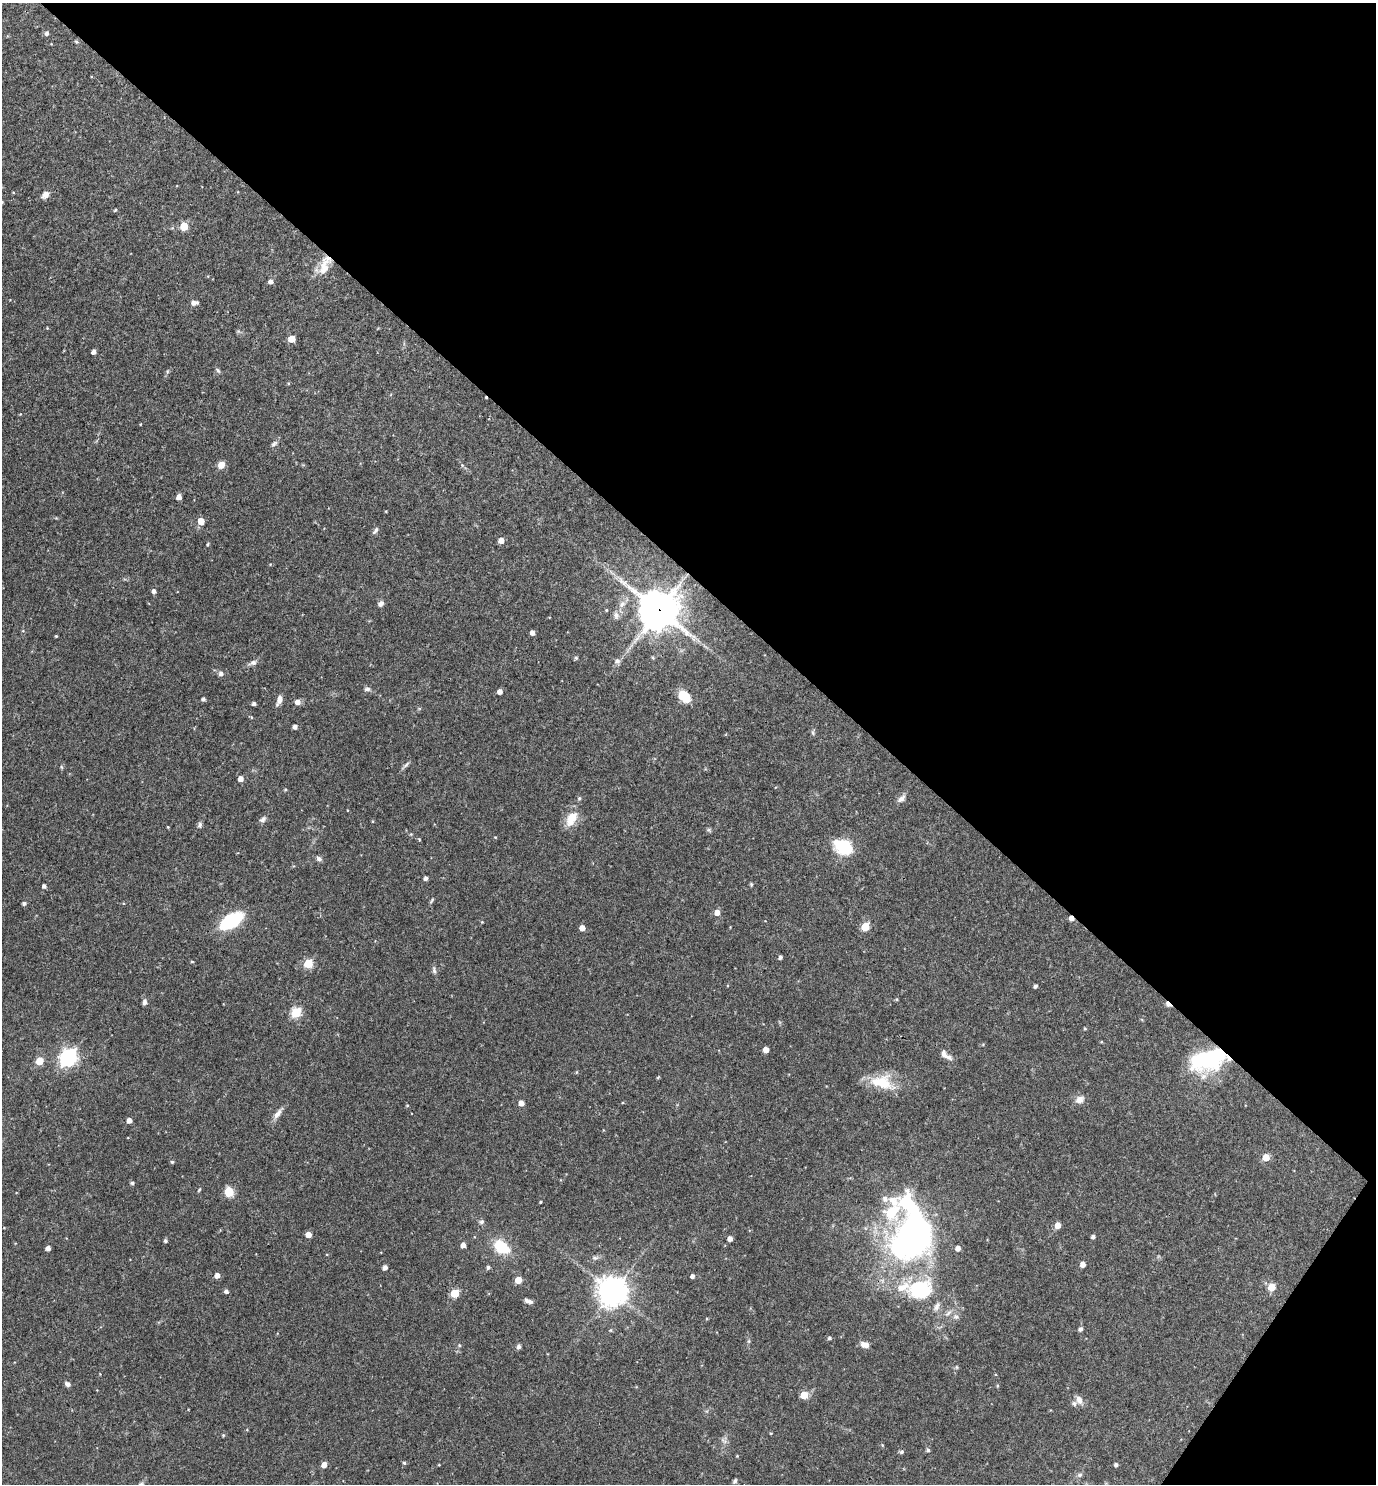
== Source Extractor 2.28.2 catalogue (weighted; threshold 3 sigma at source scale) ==
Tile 8 of 4 x 4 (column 4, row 2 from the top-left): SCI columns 4272-5645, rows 2967-4448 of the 5935 x 5931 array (HDU 1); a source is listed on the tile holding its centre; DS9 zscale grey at full resolution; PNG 1378 x 1486 px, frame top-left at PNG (2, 3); no overlay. Shown black and unused: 40% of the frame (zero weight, under 3 of 4 exposures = <1% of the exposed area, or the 3 px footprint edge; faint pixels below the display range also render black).
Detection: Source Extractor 2.28.2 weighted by HDU 2 'WHT'; one run over the whole footprint, this tile lists its part. Background 0.055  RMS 0.0032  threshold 0.0145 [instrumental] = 3 sigma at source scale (4.5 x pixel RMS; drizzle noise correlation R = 1.50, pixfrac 1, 0.05/0.05 arcsec/px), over >= 5 px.
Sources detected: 160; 1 inside a brighter object's white glare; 1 cosmic-ray / hot-pixel residue — not listed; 6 inside a brighter listed object's ellipse — not listed separately; the other 152 listed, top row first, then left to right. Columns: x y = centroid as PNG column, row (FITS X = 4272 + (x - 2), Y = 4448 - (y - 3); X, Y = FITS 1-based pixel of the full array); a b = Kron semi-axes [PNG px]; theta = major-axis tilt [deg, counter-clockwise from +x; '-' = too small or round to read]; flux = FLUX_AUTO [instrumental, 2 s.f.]
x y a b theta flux
46 33 5 5 - 0.9
76 42 5 4 - 0.48
45 195 11 7 46 1.8
2 202 5 4 - 0.38
115 210 5 3 - 0.35
184 226 5 5 - 11
325 265 29 12 69 5.7
271 281 5 4 - 1.5
194 303 8 5 3 1.5
292 339 5 5 - 4.8
93 352 4 4 - 1.4
218 370 8 4 -52 0.6
288 383 5 3 - 0.28
140 424 3 2 - 0.21
274 444 10 5 38 0.85
221 465 7 6 - 2.9
462 465 5 5 - 0.41
179 497 5 4 - 2.2
201 521 5 5 - 5.4
375 531 11 5 53 0.86
501 540 5 5 - 2.4
208 544 6 3 71 0.33
154 591 5 4 - 1.1
381 603 7 6 - 1.1
622 604 11 8 47 1.8
606 610 4 4 - 0.29
659 610 14 13 - 750
616 615 11 8 -74 1.4
532 632 4 4 - 1.7
56 636 3 3 - 0.27
576 658 5 5 - 0.57
617 661 7 7 - 1.2
253 663 12 6 21 1.3
221 673 6 6 - 1.1
367 689 8 5 -1 0.85
500 692 4 4 - 1.8
684 696 13 9 -44 7.7
203 699 5 5 - 0.54
279 700 12 6 68 1.9
297 702 6 5 - 1.8
254 704 4 3 - 0.88
251 717 5 3 - 0.28
295 727 4 4 - 1.3
813 733 8 5 -72 0.59
406 765 12 4 44 0.8
61 767 6 3 -70 0.36
240 779 5 4 - 2.2
285 789 4 4 - 0.33
579 798 5 5 - 0.54
901 798 14 7 45 1.4
263 819 10 7 44 1
571 819 17 10 60 6.2
373 821 5 3 - 0.27
200 825 8 6 74 0.78
168 827 4 3 - 0.27
708 830 6 5 - 0.54
411 834 5 4 - 0.29
495 837 4 3 - 0.24
419 839 4 3 - 0.28
843 846 17 12 -26 16
319 859 8 6 -18 0.97
426 878 4 4 - 1
751 884 5 4 - 0.39
44 886 4 4 - 0.94
432 900 8 4 56 0.48
24 903 4 4 - 0.7
717 913 5 5 - 2.7
1071 918 5 4 - 1.8
232 921 15 8 32 34
482 922 4 4 - 0.28
865 927 5 5 - 11
582 928 5 4 - 2.2
780 957 4 3 - 0.83
192 961 4 3 - 0.31
308 963 5 5 - 15
434 970 10 5 -79 0.87
1035 986 4 3 - 0.69
896 999 4 3 - 0.39
145 1002 7 5 77 0.98
1168 1004 9 5 -41 1.3
296 1012 5 5 - 21
1085 1028 4 3 - 0.34
766 1050 5 4 - 2.5
949 1057 11 7 -32 1.4
1210 1057 42 25 21 30
68 1058 7 7 - 120
39 1061 5 5 - 7.9
576 1072 5 3 - 0.28
658 1077 5 3 - 0.28
882 1082 32 18 -14 10
1080 1100 12 9 31 2.1
521 1103 4 4 - 2.5
407 1105 5 4 - 0.38
277 1114 16 7 55 1.9
129 1120 4 4 - 2.3
1266 1157 5 5 - 5.4
172 1162 5 4 - 0.41
132 1183 5 4 - 0.58
199 1190 6 3 54 0.36
229 1192 9 8 - 5.4
885 1199 9 8 - 1.6
540 1202 3 2 - 0.32
481 1222 7 5 24 0.77
1058 1225 5 5 - 3.3
308 1235 5 4 - 2.6
913 1236 62 43 69 110
1093 1236 4 3 - 0.84
730 1239 4 4 - 2.2
165 1241 4 4 - 0.6
463 1245 5 4 - 1.8
502 1247 16 11 -34 11
48 1248 4 4 - 1.5
958 1248 5 5 - 1.9
1083 1264 4 4 - 2.3
385 1267 4 4 - 1.5
488 1267 4 4 - 0.78
217 1275 5 4 - 2.1
692 1276 4 4 - 1
518 1280 5 5 - 5.5
1272 1287 5 5 - 8.1
226 1291 4 4 - 0.97
613 1291 10 9 - 420
455 1293 5 5 - 12
528 1301 11 4 -24 1.2
937 1307 13 7 58 1.6
948 1313 13 4 42 1.2
956 1317 8 7 - 1.2
1080 1329 6 5 - 0.79
611 1330 5 3 - 0.31
829 1338 4 4 - 0.61
749 1341 6 4 90 0.49
864 1344 10 7 -17 1.9
459 1345 5 5 - 0.53
519 1347 6 6 - 0.85
956 1367 6 4 -89 0.38
67 1384 8 5 -33 0.95
997 1386 5 3 - 0.33
804 1395 5 5 - 6.5
1079 1400 12 9 -74 1.9
771 1433 4 3 - 0.21
223 1435 5 4 - 0.38
724 1440 11 5 -36 0.92
882 1445 4 3 - 0.29
928 1450 5 5 - 0.59
902 1452 5 5 - 0.68
737 1456 4 3 - 0.29
404 1463 5 4 - 0.46
1116 1464 4 4 - 0.79
324 1465 5 4 - 2.5
439 1465 4 3 - 0.23
1080 1475 8 5 22 0.74
735 1481 7 5 54 0.68
Overlapping masked pixels (flux is a lower limit): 5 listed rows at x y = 325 265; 659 610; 1071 918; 1168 1004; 1210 1057
Isophote crosses this tile's border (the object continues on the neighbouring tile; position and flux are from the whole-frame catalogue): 1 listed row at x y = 2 202